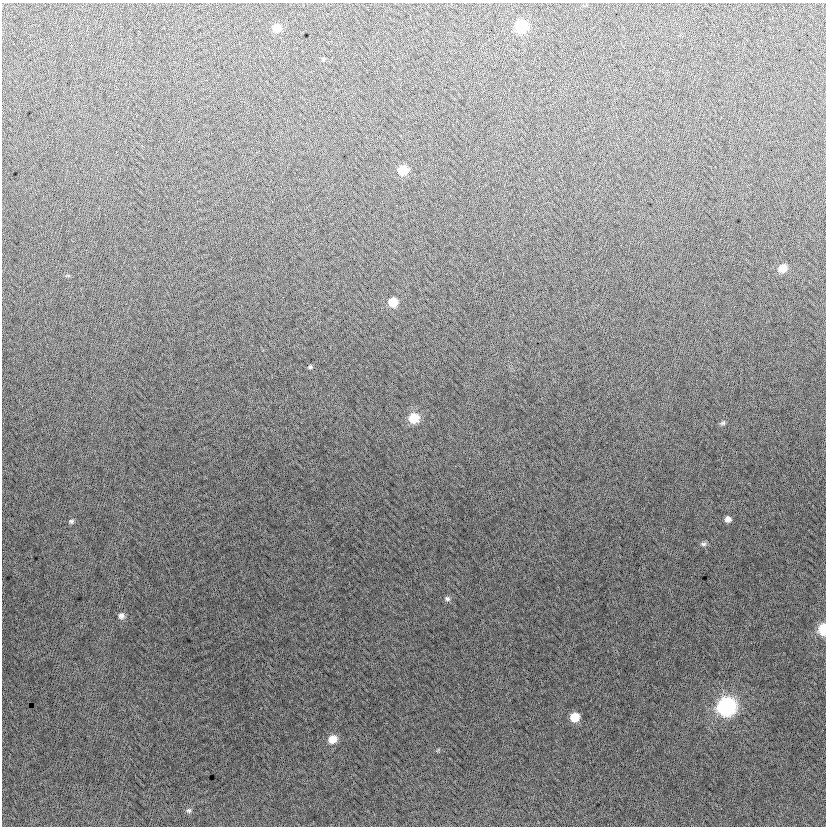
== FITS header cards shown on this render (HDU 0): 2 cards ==
NAXIS1  =                  824
NAXIS2  =                  824

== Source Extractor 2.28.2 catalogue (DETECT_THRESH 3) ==
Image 824 x 824 px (HDU 0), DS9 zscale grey, 1 PNG px = 1 image px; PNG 828 x 828 px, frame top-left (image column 1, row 824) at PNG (2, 3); no overlay
Background -5.46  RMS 12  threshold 37.4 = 3 sigma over >= 5 px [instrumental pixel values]
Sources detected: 19; all 19 listed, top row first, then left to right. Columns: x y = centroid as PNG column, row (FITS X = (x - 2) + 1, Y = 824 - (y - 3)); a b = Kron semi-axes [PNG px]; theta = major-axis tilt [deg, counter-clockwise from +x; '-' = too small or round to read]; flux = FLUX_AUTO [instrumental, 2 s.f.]
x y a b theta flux
521 26 8 8 - 55000
277 28 8 7 - 11000
323 59 5 4 - 950
403 170 8 7 - 23000
782 268 8 7 - 11000
393 302 8 7 - 18000
310 367 5 4 - 1200
414 418 9 9 - 20000
723 423 8 6 43 2000
728 519 7 6 - 4300
71 521 8 6 15 2000
703 544 8 6 -3 2400
447 599 8 6 -17 2400
121 616 8 8 - 3700
823 629 8 6 88 34000
727 707 9 9 - 250000
575 717 8 7 - 17000
333 739 9 8 - 11000
189 810 7 7 - 2100
At the frame edge (FLAGS 8, measured only in part): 1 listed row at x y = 823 629